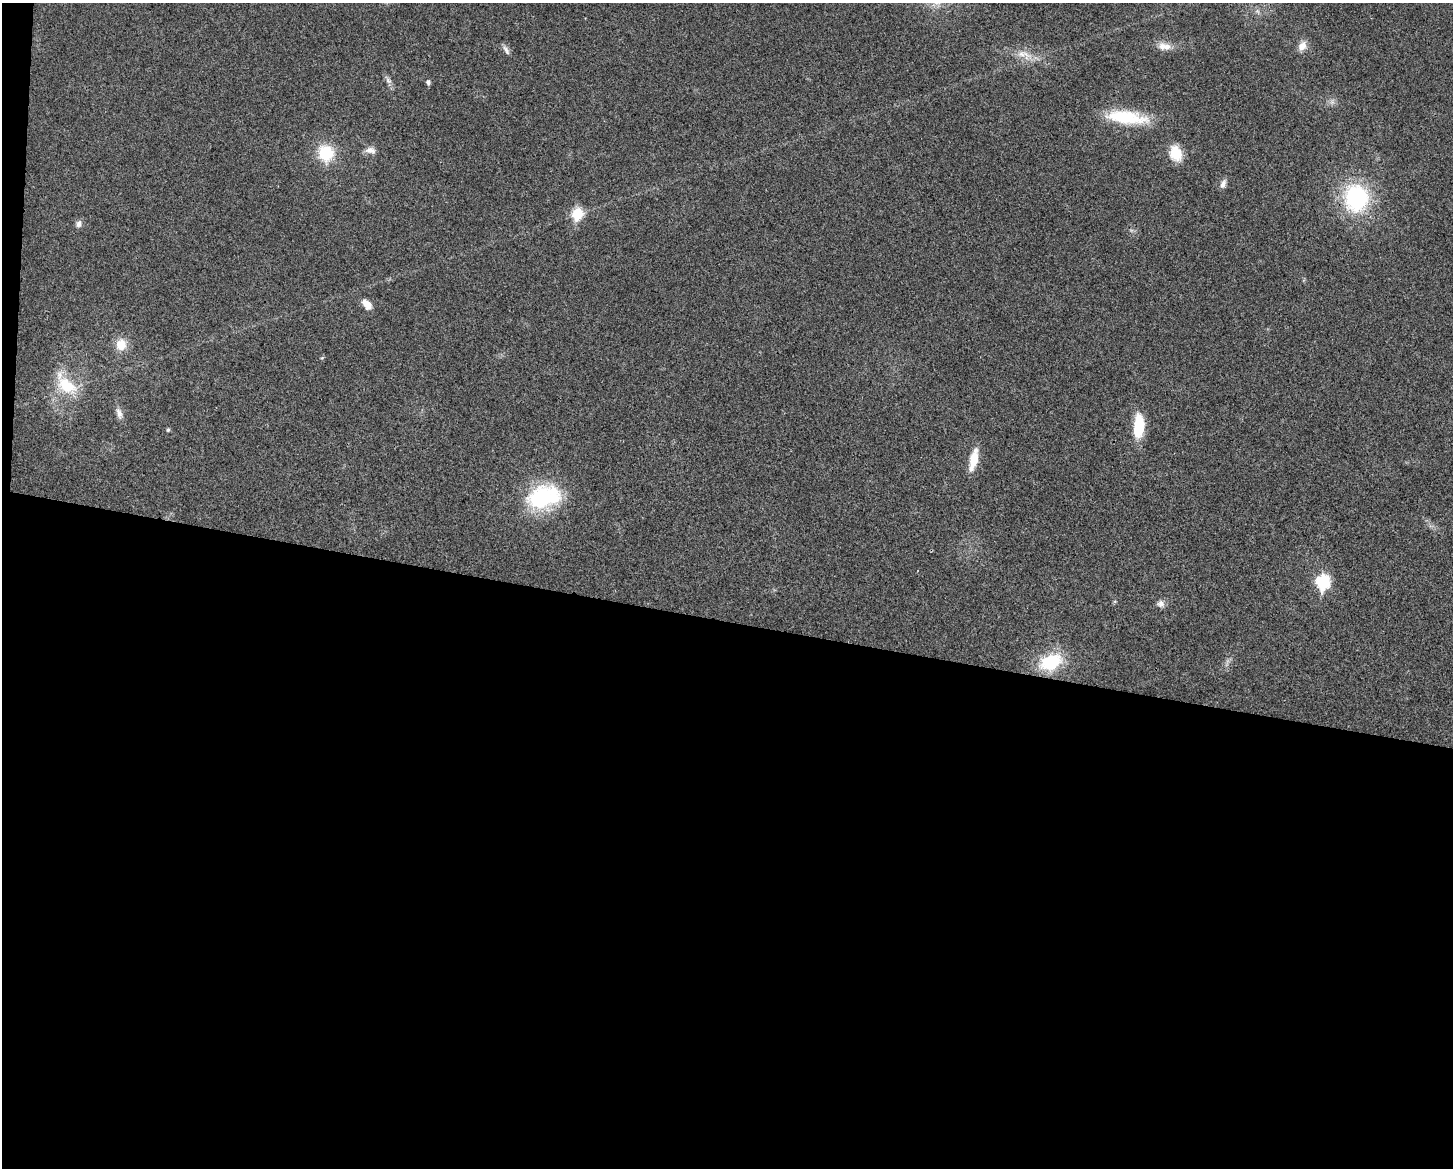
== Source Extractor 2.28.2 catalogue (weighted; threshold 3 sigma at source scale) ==
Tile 10 of 3 x 4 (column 1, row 4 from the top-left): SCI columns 229-1679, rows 4-1169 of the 4695 x 4670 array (HDU 1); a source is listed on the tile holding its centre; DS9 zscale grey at full resolution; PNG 1455 x 1170 px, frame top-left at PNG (2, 3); no overlay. Shown black and unused: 48% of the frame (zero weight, under 3 of 4 exposures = <1% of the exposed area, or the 3 px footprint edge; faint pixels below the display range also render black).
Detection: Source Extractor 2.28.2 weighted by HDU 2 'WHT'; one run over the whole footprint, this tile lists its part. Background 0.0242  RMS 0.0047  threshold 0.021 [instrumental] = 3 sigma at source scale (4.5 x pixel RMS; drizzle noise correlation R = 1.50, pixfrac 1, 0.05/0.05 arcsec/px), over >= 5 px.
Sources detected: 30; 2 too faint to see at this stretch — not listed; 1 inside a brighter listed object's ellipse — not listed separately; the other 27 listed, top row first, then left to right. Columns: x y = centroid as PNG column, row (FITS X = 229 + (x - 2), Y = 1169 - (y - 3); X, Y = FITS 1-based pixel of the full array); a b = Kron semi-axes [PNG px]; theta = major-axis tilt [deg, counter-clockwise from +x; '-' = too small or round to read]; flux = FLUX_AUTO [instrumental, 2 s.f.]
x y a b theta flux
1164 46 19 10 -7 5.3
1302 46 14 9 58 3.9
506 50 14 6 -62 1.9
1025 55 28 11 -23 8
388 80 13 7 -56 2
428 82 6 5 - 1.3
1332 102 9 7 75 1.8
1126 117 50 15 -7 27
370 150 15 9 -7 3.1
326 153 20 18 -72 18
1176 153 15 10 -70 14
1223 184 12 7 69 2.3
1356 198 23 20 -81 62
577 214 7 6 - 31
79 224 9 8 - 2.1
367 304 11 7 -46 6
121 344 15 13 80 7.9
322 358 6 4 44 0.57
66 385 36 18 -48 20
119 413 17 8 -70 3
1139 426 27 11 87 18
168 430 5 4 - 0.69
974 459 24 10 79 9.6
544 497 40 27 16 48
1323 582 8 7 - 57
1161 604 11 9 -6 2.5
1051 662 24 16 23 28